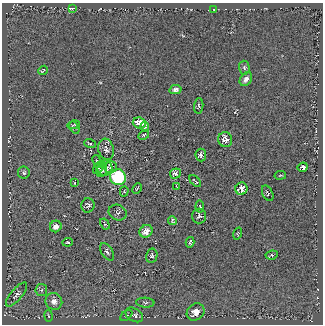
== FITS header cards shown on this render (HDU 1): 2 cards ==
NAXIS1  =                  321
NAXIS2  =                  322

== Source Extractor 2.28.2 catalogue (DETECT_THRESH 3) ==
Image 321 x 322 px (HDU 1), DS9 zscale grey, 1 PNG px = 1 image px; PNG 325 x 326 px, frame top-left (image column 1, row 322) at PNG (2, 3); each listed source drawn as its Kron ellipse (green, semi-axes under 4 px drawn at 4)
Background 3.97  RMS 37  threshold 112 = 3 sigma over >= 5 px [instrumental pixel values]
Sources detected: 55; all 55 listed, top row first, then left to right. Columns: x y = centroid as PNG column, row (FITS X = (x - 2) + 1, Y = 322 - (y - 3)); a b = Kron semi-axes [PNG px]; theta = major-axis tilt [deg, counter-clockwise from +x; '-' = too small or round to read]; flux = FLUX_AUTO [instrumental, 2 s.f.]
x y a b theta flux
72 8 4 3 - 17000
214 9 3 2 - 1300
244 68 7 5 -88 5200
43 70 5 3 - 3100
246 79 7 5 55 12000
175 89 6 4 11 6900
199 106 7 4 85 3900
139 123 7 5 -19 48000
74 125 6 4 13 3000
145 127 5 4 - 4400
74 128 7 3 -61 2200
144 135 6 4 28 3300
225 140 7 7 - 19000
90 144 6 3 -21 3700
106 149 11 7 -75 10000
201 155 6 5 - 11000
97 161 7 4 -67 4500
111 167 6 6 - 5000
303 167 5 4 - 12000
98 168 7 4 54 8300
105 168 7 7 - 22000
101 170 7 5 75 8000
24 173 6 6 - 5300
175 174 5 5 - 11000
280 175 6 3 9 2500
118 177 8 7 - 170000
195 181 7 2 -44 2600
75 183 3 2 - 1600
176 186 3 2 - 1300
137 189 6 3 61 2900
241 189 6 6 - 20000
124 191 5 4 - 3300
268 193 8 5 -64 4200
88 205 7 6 - 7300
200 207 6 4 -82 2800
118 213 9 7 -23 6900
199 216 7 7 - 9600
172 220 4 3 - 3200
105 224 6 4 -60 3100
56 226 6 5 - 16000
146 231 7 6 - 21000
238 234 6 3 74 3000
68 242 5 3 - 2900
190 242 5 3 - 4900
107 252 9 5 -57 8400
272 255 6 4 9 4900
152 256 7 5 78 5900
41 290 6 6 - 5400
17 294 15 5 50 10000
54 301 8 8 - 15000
145 303 9 5 -4 4800
196 312 9 8 - 23000
126 315 7 4 40 4100
134 315 9 6 -32 11000
48 316 6 3 -80 2800